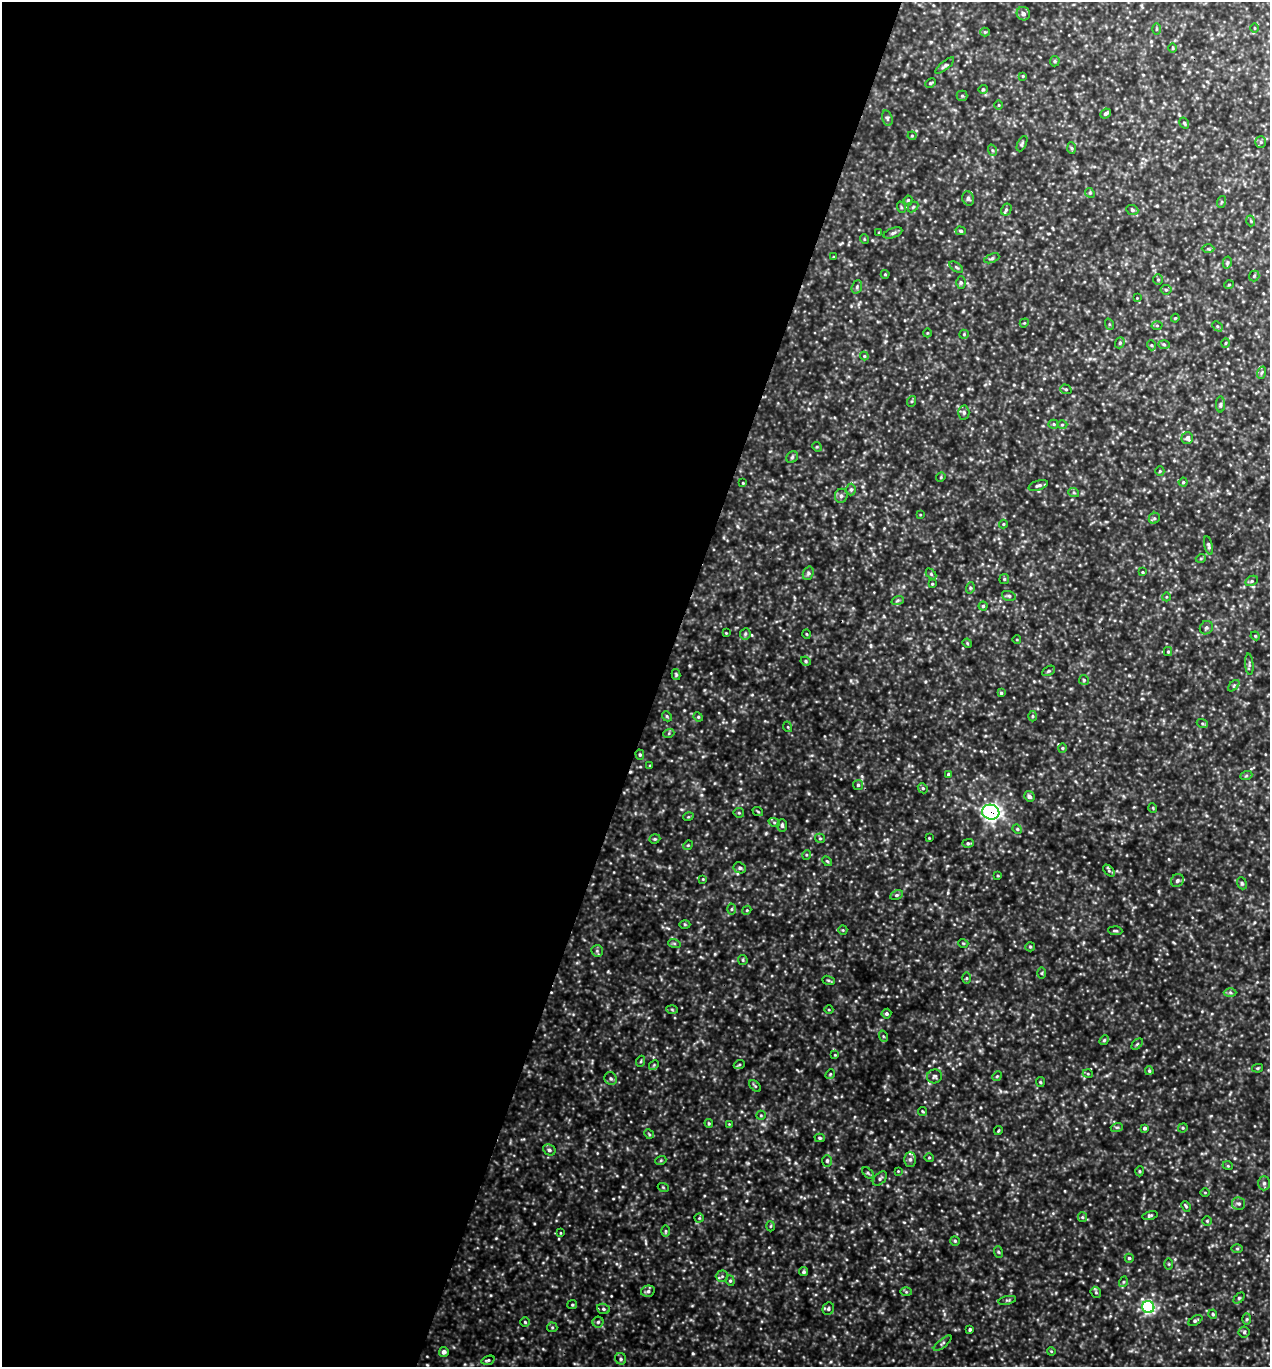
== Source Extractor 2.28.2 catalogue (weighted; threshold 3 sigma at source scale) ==
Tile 5 of 4 x 4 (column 1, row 2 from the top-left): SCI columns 137-1404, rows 2735-4099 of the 5501 x 5490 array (HDU 1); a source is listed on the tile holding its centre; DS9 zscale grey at full resolution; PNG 1272 x 1369 px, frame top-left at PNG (2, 2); each listed source drawn as its Kron ellipse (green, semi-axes under 4 px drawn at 4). Shown black and unused: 52% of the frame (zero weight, under 3 of 5 exposures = <1% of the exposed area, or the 3 px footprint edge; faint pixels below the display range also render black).
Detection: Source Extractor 2.28.2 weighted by HDU 2 'WHT'; one run over the whole footprint, this tile lists its part. Background 0.693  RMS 0.12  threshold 0.519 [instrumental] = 3 sigma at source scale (4.5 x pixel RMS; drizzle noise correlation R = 1.50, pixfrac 1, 0.05/0.05 arcsec/px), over >= 5 px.
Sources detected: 241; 1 cosmic-ray / hot-pixel residue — neither listed nor drawn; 1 inside a brighter listed object's ellipse — not listed separately; the other 239 listed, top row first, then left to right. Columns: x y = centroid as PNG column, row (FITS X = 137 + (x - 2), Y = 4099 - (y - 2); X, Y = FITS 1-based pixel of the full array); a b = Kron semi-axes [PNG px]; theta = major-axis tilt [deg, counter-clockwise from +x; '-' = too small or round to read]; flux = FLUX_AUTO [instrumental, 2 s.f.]
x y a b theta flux
1023 14 7 6 - 36
1255 28 5 3 - 8.6
1156 29 6 4 89 14
985 32 4 4 - 12
1173 48 5 3 - 11
1055 61 5 4 - 17
945 66 11 4 39 28
1023 76 4 3 - 10
930 83 6 4 27 16
983 89 5 4 - 14
962 96 5 5 - 18
999 105 5 3 - 10
1106 113 5 4 - 23
887 118 8 5 -72 24
1184 123 6 4 -58 17
912 136 4 4 - 11
1261 142 6 5 - 20
1022 144 8 3 64 17
1072 148 6 4 -87 17
992 150 6 3 -71 16
1090 193 5 4 - 13
968 198 7 6 - 28
908 200 4 3 - 12
1221 202 6 4 70 14
901 207 6 3 -72 13
913 207 6 4 45 13
1006 210 6 5 - 19
1132 210 6 5 - 22
1251 221 5 3 - 12
961 231 5 4 - 17
879 233 3 3 - 11
893 233 10 5 19 27
864 239 5 3 - 9.5
1208 249 6 4 -2 16
834 257 3 3 - 10
992 258 8 4 22 19
1227 263 6 4 78 18
956 267 8 4 -35 18
885 274 4 4 - 10
1254 276 5 5 - 18
1158 280 5 5 - 18
961 283 6 4 90 18
1229 285 5 3 - 9.7
857 287 7 5 71 21
1166 290 5 5 - 17
1137 298 3 3 - 7
1175 318 4 3 - 11
1024 323 5 3 - 10
1109 324 6 3 -72 12
1157 325 5 3 - 11
1217 326 6 4 -46 17
927 333 4 3 - 8.4
964 334 5 4 - 14
1120 343 6 4 69 18
1225 343 5 3 - 11
1164 344 6 4 -2 14
1151 345 5 3 - 11
864 356 4 4 - 12
1261 373 6 4 71 17
1066 389 6 4 -20 17
912 401 5 3 - 13
1220 404 8 4 89 19
964 412 7 5 -88 26
1054 424 5 4 - 14
1062 425 5 3 - 12
1187 438 6 6 - 43
817 447 5 4 - 14
792 457 6 5 - 20
1160 471 4 4 - 11
941 477 5 4 - 12
1183 482 4 4 - 17
743 483 3 3 - 10
1038 485 10 5 18 29
851 489 6 5 - 19
1074 493 5 3 - 11
841 496 7 6 - 32
920 515 4 2 - 8
1154 518 6 5 - 21
1003 524 4 4 - 10
1209 546 9 4 -76 24
1201 558 5 3 - 12
1142 572 3 3 - 10
808 573 7 5 70 24
931 574 6 4 -46 14
1004 579 5 5 - 16
1252 581 7 4 27 21
932 584 4 3 - 11
970 588 5 3 - 14
1009 596 7 4 -17 22
1166 597 4 3 - 10
898 600 6 4 19 18
983 606 4 4 - 15
1206 628 7 6 - 28
726 633 3 3 - 8.4
745 634 6 5 - 20
806 634 4 3 - 9.1
1255 636 4 4 - 13
1017 640 4 3 - 8.6
967 643 5 4 - 11
1168 652 4 4 - 14
806 661 5 4 - 16
1249 664 11 3 -85 20
1049 671 7 4 27 19
676 675 5 4 - 16
1084 680 5 5 - 16
1234 686 7 4 45 18
1001 693 4 4 - 16
667 716 5 4 - 15
1033 716 5 3 - 14
698 717 5 4 - 13
1202 723 6 4 -19 15
788 727 5 3 - 10
669 733 5 3 - 13
1062 748 4 4 - 15
640 755 5 4 - 17
650 765 4 2 - 9.1
949 774 4 4 - 24
1246 776 6 4 19 15
858 785 5 5 - 19
923 788 5 4 - 17
1029 796 5 5 - 40
1153 808 5 3 - 9.2
758 812 5 3 - 11
991 812 8 7 - 3700
739 813 5 5 - 16
688 817 5 3 - 12
774 822 6 3 -19 17
782 825 6 5 - 22
1017 829 5 4 - 13
820 838 5 4 - 16
929 838 3 3 - 8.6
655 839 6 4 19 16
968 843 6 4 2 22
688 845 5 4 - 12
806 855 5 3 - 11
827 861 6 3 -44 14
740 868 6 5 - 27
1109 871 7 4 -47 20
998 876 4 2 - 11
703 879 4 4 - 9.8
1177 881 7 6 - 31
1242 883 6 4 -68 19
896 895 7 4 26 20
732 909 5 3 - 14
747 910 4 3 - 11
685 924 5 3 - 13
843 930 5 4 - 12
1115 931 7 3 -4 17
674 943 6 4 -19 17
963 943 5 3 - 9.6
1030 947 5 4 - 14
597 951 6 5 - 22
743 960 5 4 - 15
1042 973 5 3 - 13
967 978 5 3 - 14
829 980 6 4 -19 18
1230 992 6 4 -1 19
672 1009 6 4 -3 14
829 1010 4 3 - 10
886 1014 5 4 - 23
883 1036 6 3 -71 14
1104 1040 5 4 - 15
1137 1044 6 4 45 16
835 1055 4 4 - 9.7
641 1061 5 3 - 12
654 1065 5 4 - 14
739 1065 5 3 - 17
1258 1068 5 4 - 13
1149 1071 4 3 - 15
830 1074 5 4 - 13
1088 1074 5 3 - 12
934 1076 7 7 - 28
997 1076 5 4 - 13
611 1079 7 6 - 25
1040 1082 5 4 - 13
755 1086 7 4 -44 16
923 1111 5 3 - 10
761 1115 5 4 - 15
709 1123 4 4 - 12
729 1124 4 4 - 9.2
1117 1127 6 4 18 16
1145 1128 4 4 - 28
1183 1128 5 4 - 15
998 1131 4 3 - 12
649 1134 5 4 - 14
820 1138 5 4 - 20
549 1150 6 5 - 30
929 1157 5 3 - 12
910 1159 7 6 - 36
661 1160 5 3 - 12
827 1161 6 5 - 20
1228 1166 5 3 - 11
898 1171 3 3 - 9
1139 1171 5 3 - 12
868 1173 7 4 -45 19
880 1178 8 5 43 26
1264 1183 7 6 - 26
663 1187 5 3 - 11
1205 1193 5 3 - 9.3
1239 1204 7 6 - 29
1186 1206 5 4 - 16
1150 1216 7 4 12 20
1082 1217 5 4 - 15
699 1218 4 4 - 13
1207 1221 4 4 - 12
770 1226 5 3 - 11
665 1231 6 4 -89 16
560 1233 4 3 - 8.5
955 1241 5 4 - 15
1237 1249 6 4 -1 15
998 1252 6 3 -70 15
1129 1258 4 4 - 17
1169 1264 5 3 - 12
804 1272 4 4 - 22
722 1276 6 5 - 23
730 1281 5 4 - 17
1123 1282 5 3 - 14
648 1291 7 5 15 29
906 1292 6 4 -2 15
1096 1292 6 5 - 19
1239 1298 6 4 45 16
1007 1300 9 3 12 19
572 1305 5 4 - 14
1148 1307 6 6 - 1900
603 1309 6 5 - 21
828 1309 6 5 - 26
1213 1314 4 4 - 15
1247 1319 6 4 89 16
1195 1320 8 4 31 22
525 1322 5 4 - 16
598 1322 5 5 - 20
552 1327 5 5 - 17
970 1329 3 3 - 19
1244 1332 5 5 - 20
943 1343 11 3 40 22
1051 1351 4 3 - 10
444 1352 5 5 - 42
621 1359 6 5 - 25
488 1360 7 4 15 20
Overlapping masked pixels (flux is a lower limit): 1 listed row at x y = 991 812
Unlisted compact peaks at least as high as the median listed source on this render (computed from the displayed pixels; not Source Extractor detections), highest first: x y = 748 1163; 766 833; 835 1097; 1156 959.